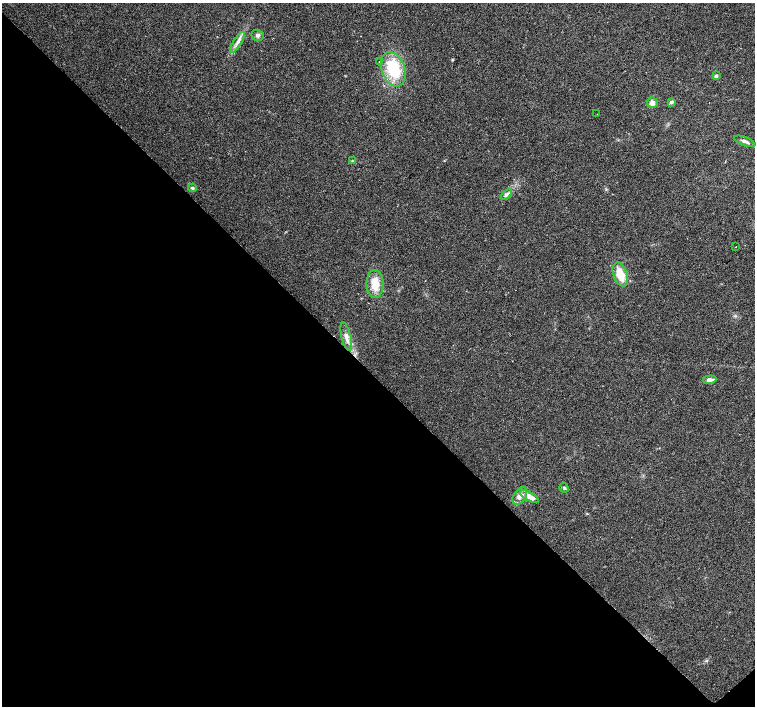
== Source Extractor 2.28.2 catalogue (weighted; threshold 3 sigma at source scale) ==
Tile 14 of 4 x 4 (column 2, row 4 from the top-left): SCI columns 1511-3015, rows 219-1626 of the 6026 x 6005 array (HDU 1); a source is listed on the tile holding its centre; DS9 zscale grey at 2 x 2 block average (1 PNG px = mean of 2 x 2 image px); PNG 757 x 708 px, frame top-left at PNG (2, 3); each listed source drawn as its Kron ellipse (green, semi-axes under 4 px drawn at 4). Shown black and unused: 47% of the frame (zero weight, under 2 of 3 exposures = <1% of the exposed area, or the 3 px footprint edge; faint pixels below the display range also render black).
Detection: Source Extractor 2.28.2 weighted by HDU 2 'WHT'; one run over the whole footprint, this tile lists its part. Background 0.0339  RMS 0.0072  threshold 0.0323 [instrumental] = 3 sigma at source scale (4.5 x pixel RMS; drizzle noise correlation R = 1.50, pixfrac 1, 0.0396/0.0396 arcsec/px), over >= 5 px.
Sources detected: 22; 1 cosmic-ray / hot-pixel residue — neither listed nor drawn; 1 inside a brighter listed object's ellipse — not listed separately; the other 20 listed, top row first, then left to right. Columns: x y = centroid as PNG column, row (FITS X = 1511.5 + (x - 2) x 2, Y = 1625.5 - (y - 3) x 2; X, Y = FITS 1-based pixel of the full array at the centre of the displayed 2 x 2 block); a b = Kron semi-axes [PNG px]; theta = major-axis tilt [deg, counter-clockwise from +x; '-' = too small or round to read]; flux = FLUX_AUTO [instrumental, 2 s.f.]
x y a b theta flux
258 35 6 5 - 4.5
237 42 12 3 59 7.7
380 61 2 2 - 0.83
393 69 18 11 -71 75
716 76 3 3 - 3.7
671 102 3 2 - 9.1
652 103 5 5 - 9
597 114 2 2 - 0.75
745 141 11 3 -21 5.3
352 161 3 3 - 1.6
192 188 4 4 - 2.8
506 195 6 4 38 5.2
736 247 2 2 - 2.8
620 275 12 7 -70 29
375 284 14 8 -89 26
346 337 14 4 -76 9.6
709 380 7 3 5 8.8
564 488 5 3 - 2.2
520 496 10 6 55 10
529 497 10 4 -28 19